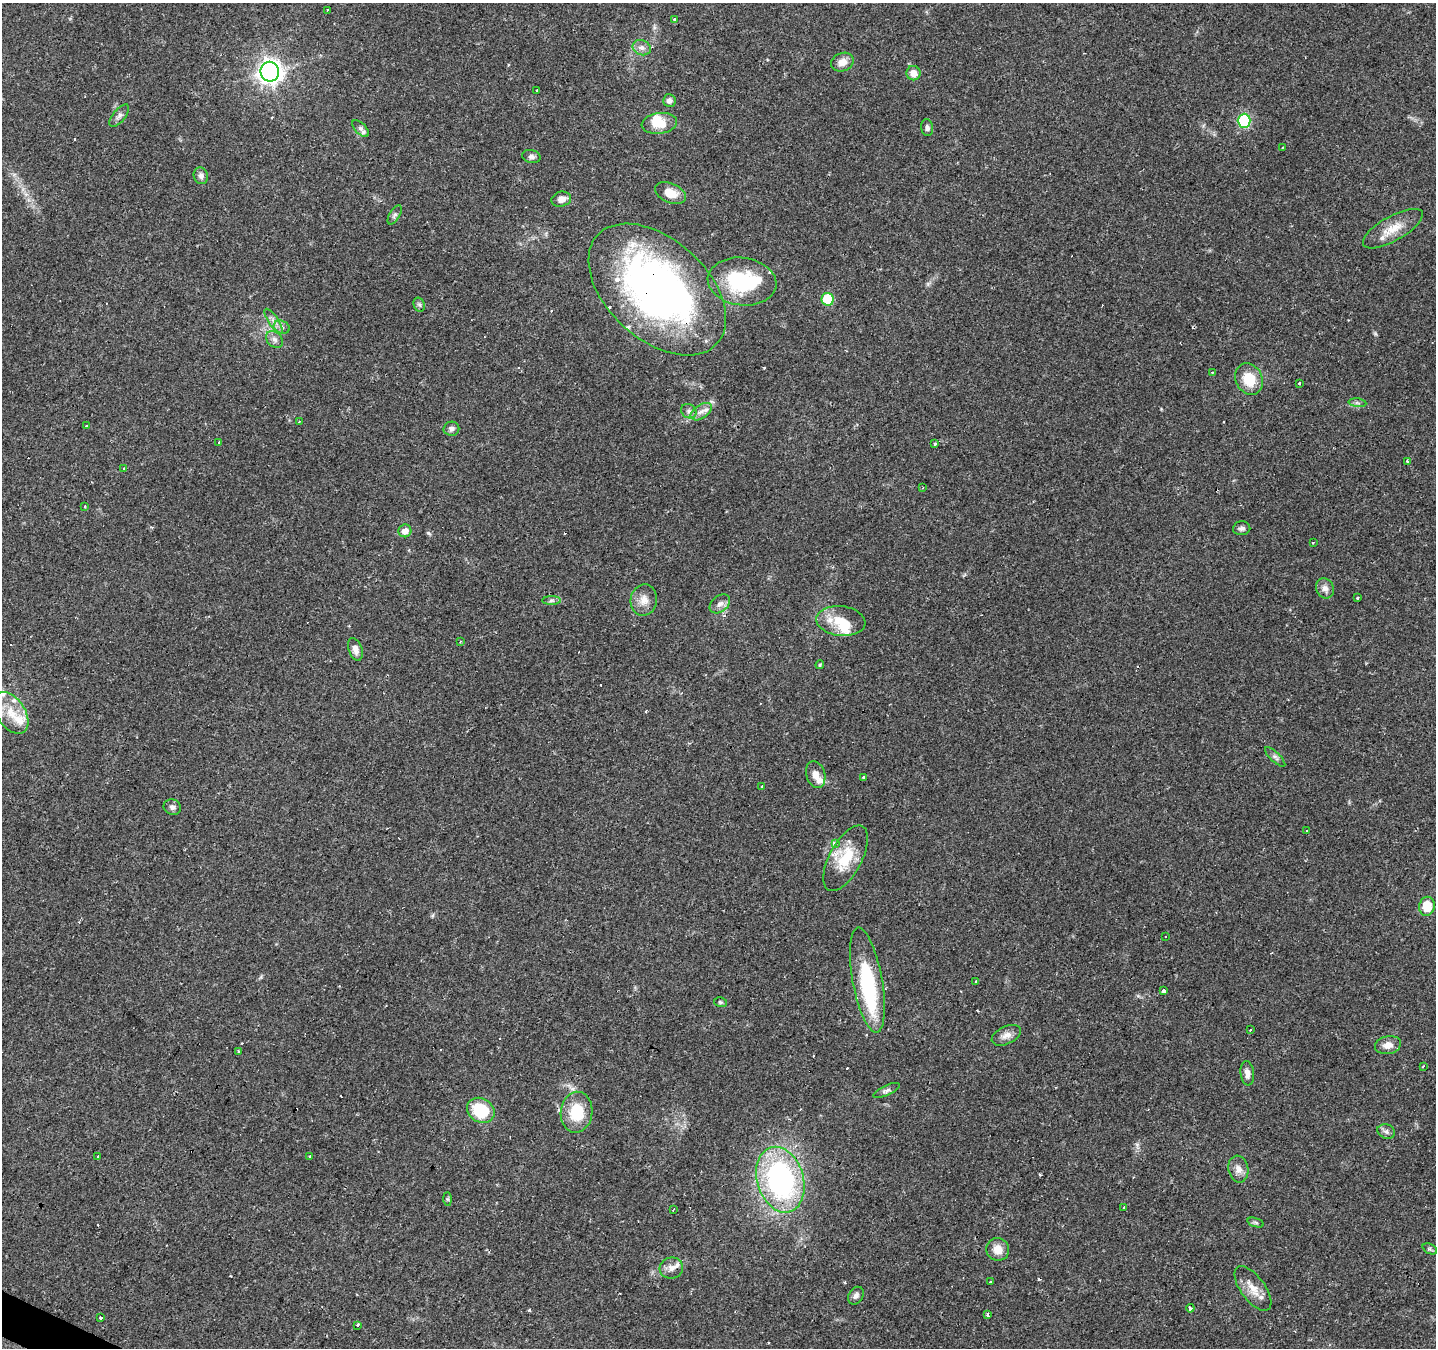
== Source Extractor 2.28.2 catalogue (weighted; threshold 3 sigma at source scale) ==
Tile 7 of 4 x 4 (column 3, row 2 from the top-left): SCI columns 2869-4302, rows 2888-4233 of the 5741 x 5842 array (HDU 1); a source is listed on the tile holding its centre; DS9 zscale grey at full resolution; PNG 1438 x 1350 px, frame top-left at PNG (2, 3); each listed source drawn as its Kron ellipse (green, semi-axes under 4 px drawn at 4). Shown black and unused: <1% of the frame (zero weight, under 2 of 3 exposures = <1% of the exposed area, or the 3 px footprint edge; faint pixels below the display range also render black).
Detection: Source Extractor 2.28.2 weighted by HDU 2 'WHT'; one run over the whole footprint, this tile lists its part. Background 0.106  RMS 0.0056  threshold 0.0254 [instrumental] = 3 sigma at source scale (4.5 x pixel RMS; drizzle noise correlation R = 1.50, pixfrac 1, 0.0396/0.0396 arcsec/px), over >= 5 px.
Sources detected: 136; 4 inside a brighter object's white glare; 24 cosmic-ray / hot-pixel residue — neither listed nor drawn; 11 inside a brighter listed object's ellipse — not listed separately; the other 97 listed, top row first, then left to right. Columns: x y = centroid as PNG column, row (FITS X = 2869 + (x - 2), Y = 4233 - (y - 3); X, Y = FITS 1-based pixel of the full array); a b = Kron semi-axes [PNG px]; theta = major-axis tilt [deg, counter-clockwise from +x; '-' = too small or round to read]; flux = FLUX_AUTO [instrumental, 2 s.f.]
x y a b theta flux
328 10 3 3 - 0.97
675 19 4 3 - 3.8
642 48 9 7 -23 2.7
842 62 11 9 23 4.5
270 72 10 9 - 350
913 73 7 7 - 4.2
536 90 3 2 - 0.77
669 100 6 6 - 2.4
119 116 13 6 50 2.2
1244 121 7 6 - 48
659 123 18 10 8 11
361 128 10 5 -45 1.8
927 128 8 6 -82 1.7
1282 148 3 2 - 0.54
531 157 9 6 -12 1.7
201 176 8 7 - 2
670 193 16 9 -23 8
561 199 10 7 15 3.7
395 215 11 5 59 1.5
1393 229 34 12 29 11
742 282 34 24 -7 42
657 289 81 50 -42 270
827 299 6 6 - 21
419 305 7 5 -67 1.1
273 321 14 5 -57 3
282 327 8 6 -21 2
275 339 9 7 -45 2.3
1212 373 3 2 - 0.51
1249 379 16 13 -63 14
1299 383 3 3 - 4.9
1357 403 9 3 -5 1.1
689 411 8 6 -35 1.8
701 412 12 7 34 3.3
299 422 3 3 - 1.8
86 426 3 3 - 1.4
451 429 8 7 - 1.8
219 442 4 3 - 1.9
935 444 3 3 - 3.4
1408 461 3 3 - 12
124 468 3 3 - 1.2
923 488 3 3 - 0.46
85 506 3 2 - 0.48
1242 528 8 7 - 1.9
405 531 6 6 - 4.4
1313 542 3 3 - 2
1325 588 10 8 -61 2.9
1357 598 3 3 - 0.98
551 600 9 4 1 1.4
644 600 16 13 78 5.8
720 604 11 8 39 2.9
841 621 25 15 -7 12
460 642 3 2 - 0.43
355 649 11 6 -71 3.5
820 665 4 4 - 0.56
11 713 23 14 -57 13
1275 757 13 5 -44 1.7
816 774 14 9 -72 4.4
863 777 3 3 - 3
762 786 3 3 - 1.5
172 807 9 7 -21 1.9
1307 831 3 3 - 1.3
835 844 3 3 - 7.2
846 858 36 16 62 20
1427 906 9 8 - 13
1166 936 3 3 - 1.5
867 980 53 15 -80 47
976 981 3 2 - 0.88
1163 991 4 4 - 16
720 1002 6 5 - 0.85
1250 1030 2 2 - 0.4
1006 1035 15 8 25 3.9
1388 1045 13 9 12 4.5
238 1051 3 3 - 1.5
1423 1066 3 3 - 1.3
1247 1073 12 7 -83 3
886 1090 14 5 25 1.8
481 1110 14 11 -32 25
576 1112 20 16 83 19
1386 1131 9 7 -22 2
98 1156 4 3 - 5.4
309 1156 3 3 - 2.6
1238 1169 13 10 -80 3.9
780 1180 33 23 -73 120
447 1199 7 4 -89 0.84
1124 1207 3 3 - 1.2
673 1209 4 2 - 1.2
1256 1223 8 3 -19 0.96
998 1249 11 11 - 6.1
1430 1249 7 5 -24 1
671 1268 12 10 16 3.9
990 1282 3 2 - 1.2
1253 1288 26 12 -53 8.1
856 1296 9 7 56 2
1190 1308 4 4 - 5.3
988 1314 4 3 - 3
101 1318 4 3 - 7.2
358 1325 3 3 - 2.8
Overlapping masked pixels (flux is a lower limit): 1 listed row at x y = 657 289
Unlisted compact peaks at least as high as the median listed source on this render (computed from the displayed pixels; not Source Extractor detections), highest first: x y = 529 1310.